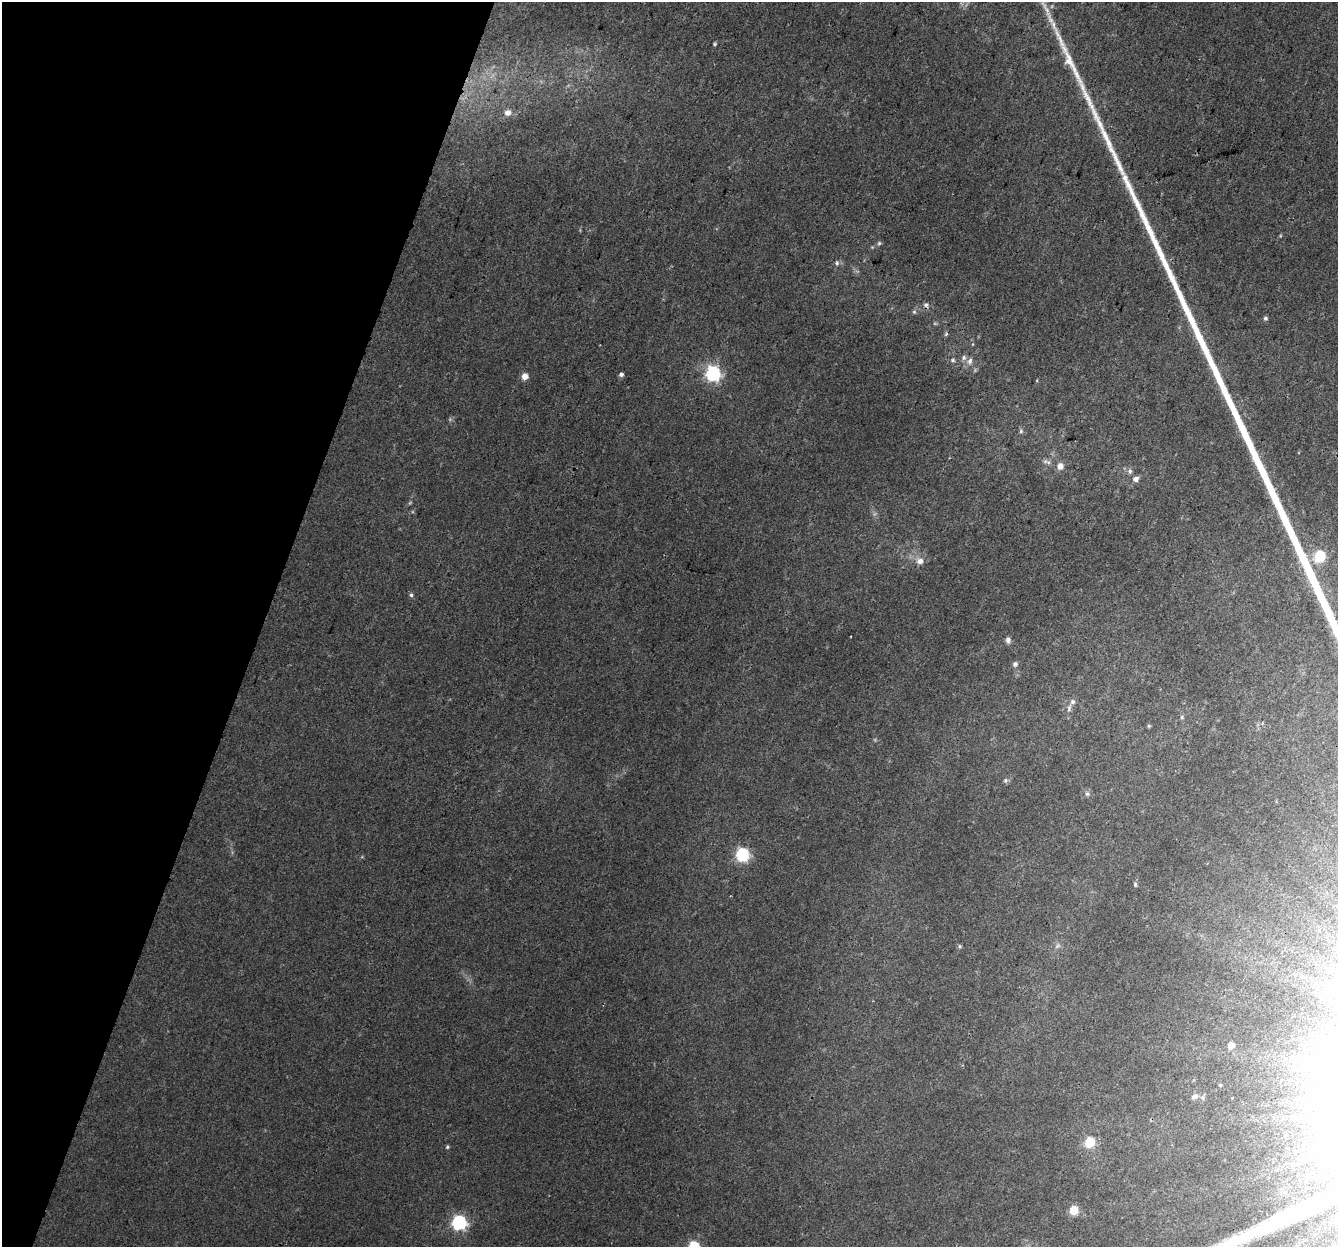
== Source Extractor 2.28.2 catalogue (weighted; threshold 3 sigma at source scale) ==
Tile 9 of 4 x 4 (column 1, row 3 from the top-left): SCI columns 22-1357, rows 1519-2763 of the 5396 x 5588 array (HDU 1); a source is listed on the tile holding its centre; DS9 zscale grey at full resolution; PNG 1340 x 1249 px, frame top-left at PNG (2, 2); no overlay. Shown black and unused: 20% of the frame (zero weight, under 3 of 4 exposures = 5% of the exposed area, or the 3 px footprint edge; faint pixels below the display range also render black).
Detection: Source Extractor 2.28.2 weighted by HDU 2 'WHT'; one run over the whole footprint, this tile lists its part. Background 0.0283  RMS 0.0038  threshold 0.017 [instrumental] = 3 sigma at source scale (4.5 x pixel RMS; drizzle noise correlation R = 1.50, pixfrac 1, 0.0396/0.0396 arcsec/px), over >= 5 px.
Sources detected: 42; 1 too faint to see at this stretch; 1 inside a brighter object's white glare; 1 cosmic-ray / hot-pixel residue — not listed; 2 inside a brighter listed object's ellipse — not listed separately; the other 37 listed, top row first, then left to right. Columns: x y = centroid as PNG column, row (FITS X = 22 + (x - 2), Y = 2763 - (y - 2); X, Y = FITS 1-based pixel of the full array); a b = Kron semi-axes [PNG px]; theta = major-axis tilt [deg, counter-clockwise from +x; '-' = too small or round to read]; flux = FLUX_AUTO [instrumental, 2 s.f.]
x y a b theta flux
715 44 5 4 - 0.5
508 113 9 9 - 2.2
879 243 6 5 - 0.68
837 263 7 6 - 0.98
926 305 8 6 10 1.2
914 312 6 5 - 0.64
1265 318 5 5 - 0.72
953 360 7 5 12 0.83
970 361 10 7 74 1.9
621 374 5 5 - 1.1
713 374 7 6 - 87
525 376 6 6 - 3.2
1021 431 6 5 - 0.83
1047 462 13 6 -15 1.5
1060 466 9 8 - 2.6
1130 471 8 6 80 1.1
1135 479 8 7 - 1.8
1319 557 6 6 - 32
920 561 10 9 - 2.4
411 595 5 5 - 0.79
1008 640 8 6 -77 1.5
1015 664 6 6 - 1.2
1069 708 10 5 73 1.2
1182 717 6 5 - 0.62
1005 780 6 6 - 0.81
1087 794 7 6 - 0.94
742 855 6 6 - 63
1135 884 7 4 -81 0.67
960 946 5 5 - 0.55
1231 1045 5 5 - 4.2
1220 1085 5 4 - 0.42
1194 1097 11 6 25 1.5
1324 1115 23 10 12 7.3
1089 1143 5 5 - 28
447 1147 4 4 - 0.57
1074 1210 5 5 - 16
459 1223 6 6 - 86
Unlisted compact peaks at least as high as the median listed source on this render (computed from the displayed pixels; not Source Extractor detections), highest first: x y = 1068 61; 1120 168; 1100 124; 1087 98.